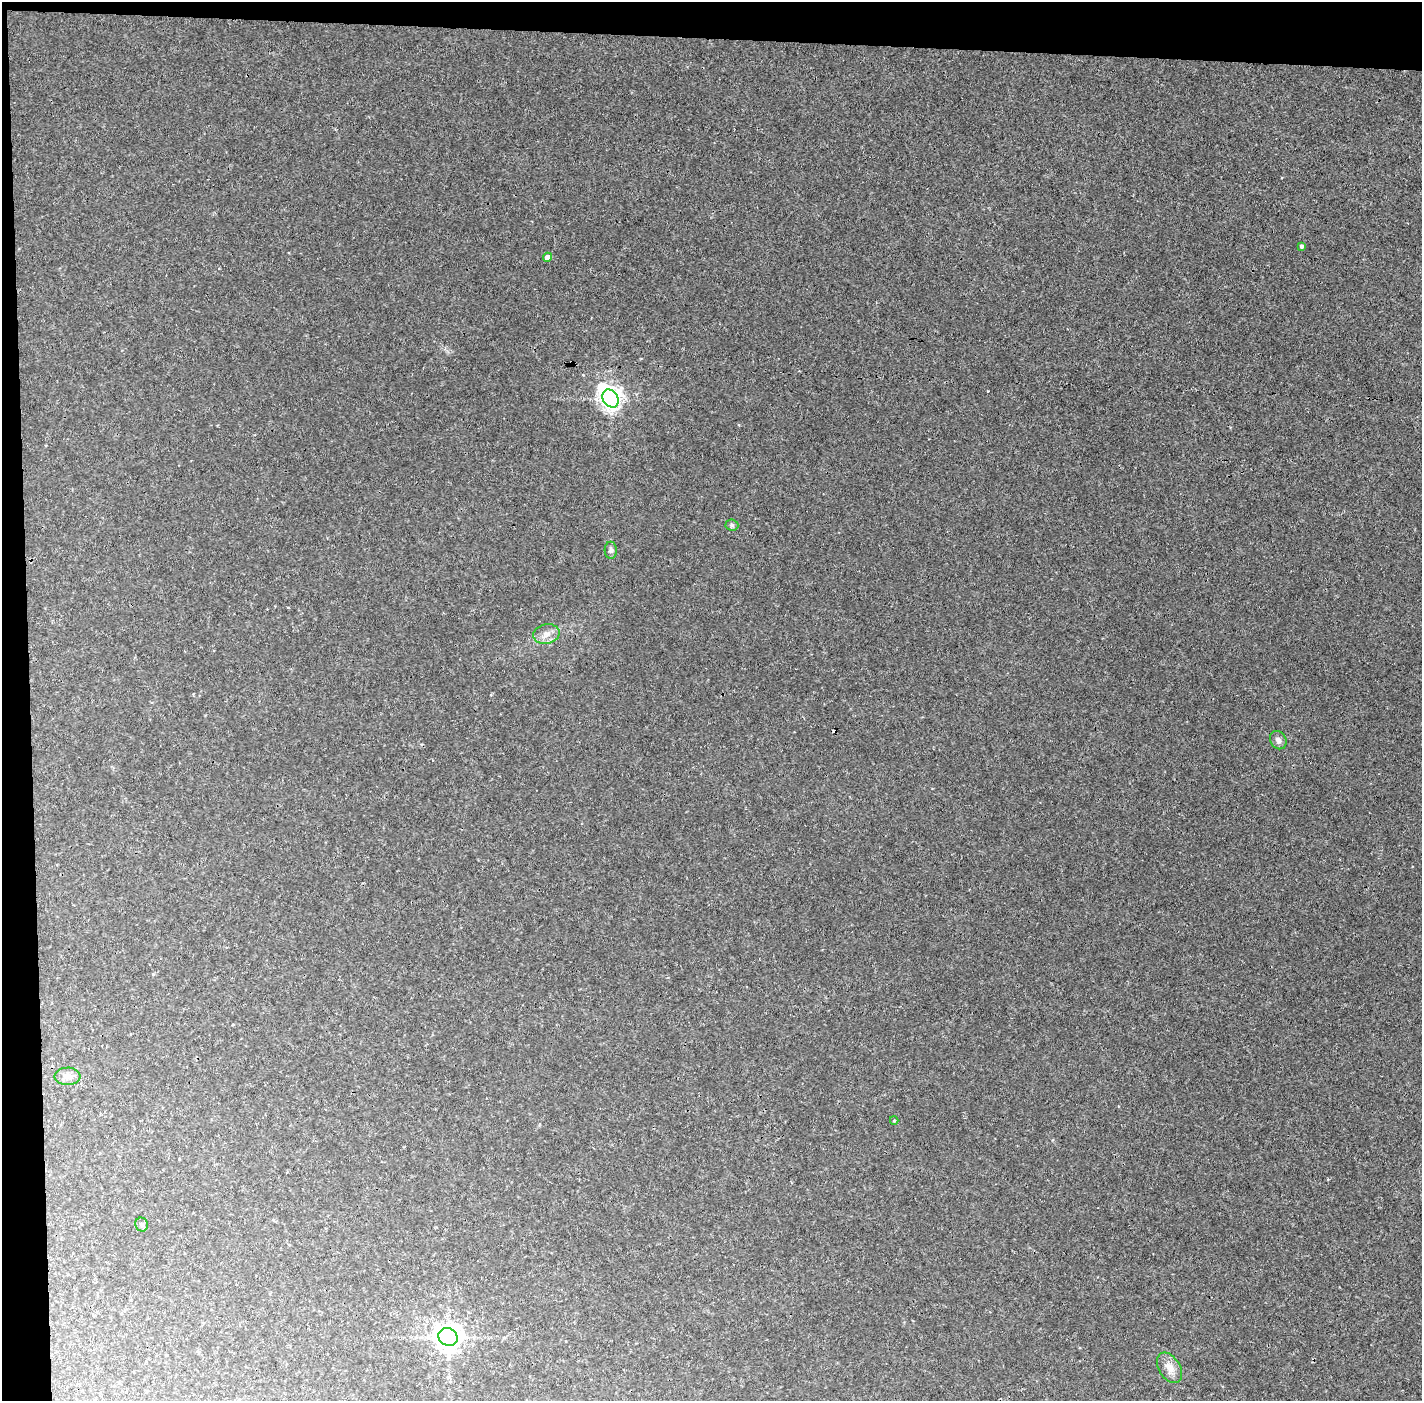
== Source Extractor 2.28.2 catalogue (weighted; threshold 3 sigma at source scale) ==
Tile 1 of 3 x 3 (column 1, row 1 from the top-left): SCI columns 1-1420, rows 2823-4221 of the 4260 x 4242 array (HDU 1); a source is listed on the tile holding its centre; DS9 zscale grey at full resolution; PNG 1424 x 1403 px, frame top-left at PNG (2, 2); each listed source drawn as its Kron ellipse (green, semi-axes under 4 px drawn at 4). Shown black and unused: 5% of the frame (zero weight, under 3 of 4 exposures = <1% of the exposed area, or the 3 px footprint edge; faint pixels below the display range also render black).
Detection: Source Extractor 2.28.2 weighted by HDU 2 'WHT'; one run over the whole footprint, this tile lists its part. Background 0.00128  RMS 0.0023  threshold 0.0101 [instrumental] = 3 sigma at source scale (4.5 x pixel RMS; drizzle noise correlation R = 1.50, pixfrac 1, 0.05/0.05 arcsec/px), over >= 5 px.
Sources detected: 13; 1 cosmic-ray / hot-pixel residue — neither listed nor drawn; the other 12 listed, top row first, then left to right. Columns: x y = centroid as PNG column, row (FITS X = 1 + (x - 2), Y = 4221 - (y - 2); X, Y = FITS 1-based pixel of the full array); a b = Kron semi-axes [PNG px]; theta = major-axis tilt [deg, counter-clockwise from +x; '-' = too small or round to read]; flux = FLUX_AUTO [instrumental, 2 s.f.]
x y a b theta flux
1302 246 3 3 - 0.54
547 257 4 4 - 1.6
611 399 10 7 -57 160
732 525 6 5 - 0.47
611 550 8 6 -87 0.64
546 634 13 9 14 1.7
1278 740 10 7 -59 0.96
67 1076 13 8 1 1.5
894 1120 4 4 - 0.27
142 1224 7 6 - 0.52
448 1337 10 8 -29 270
1169 1368 16 10 -58 2.4
Unlisted compact peaks at least as high as the median listed source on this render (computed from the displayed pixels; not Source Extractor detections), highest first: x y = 988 391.